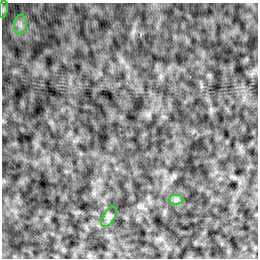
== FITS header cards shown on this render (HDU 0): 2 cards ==
NAXIS1  =                  256 /Number of positions along axis 1
NAXIS2  =                  256 /Number of positions along axis 2

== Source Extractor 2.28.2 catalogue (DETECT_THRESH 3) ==
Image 256 x 256 px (HDU 0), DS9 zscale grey, 1 PNG px = 1 image px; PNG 260 x 260 px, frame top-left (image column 1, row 256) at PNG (2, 3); each listed source drawn as its Kron ellipse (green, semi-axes under 4 px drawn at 4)
Background 7.36e-05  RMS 0.0022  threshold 0.0065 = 3 sigma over >= 5 px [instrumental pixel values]
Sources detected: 4; all 4 listed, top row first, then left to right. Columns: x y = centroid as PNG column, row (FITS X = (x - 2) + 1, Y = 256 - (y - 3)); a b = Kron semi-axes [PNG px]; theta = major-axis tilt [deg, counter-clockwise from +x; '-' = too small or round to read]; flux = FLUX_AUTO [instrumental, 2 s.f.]
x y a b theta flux
3 9 9 4 82 0.27
20 25 10 6 85 0.63
176 199 7 4 0 0.34
109 217 11 6 58 0.49